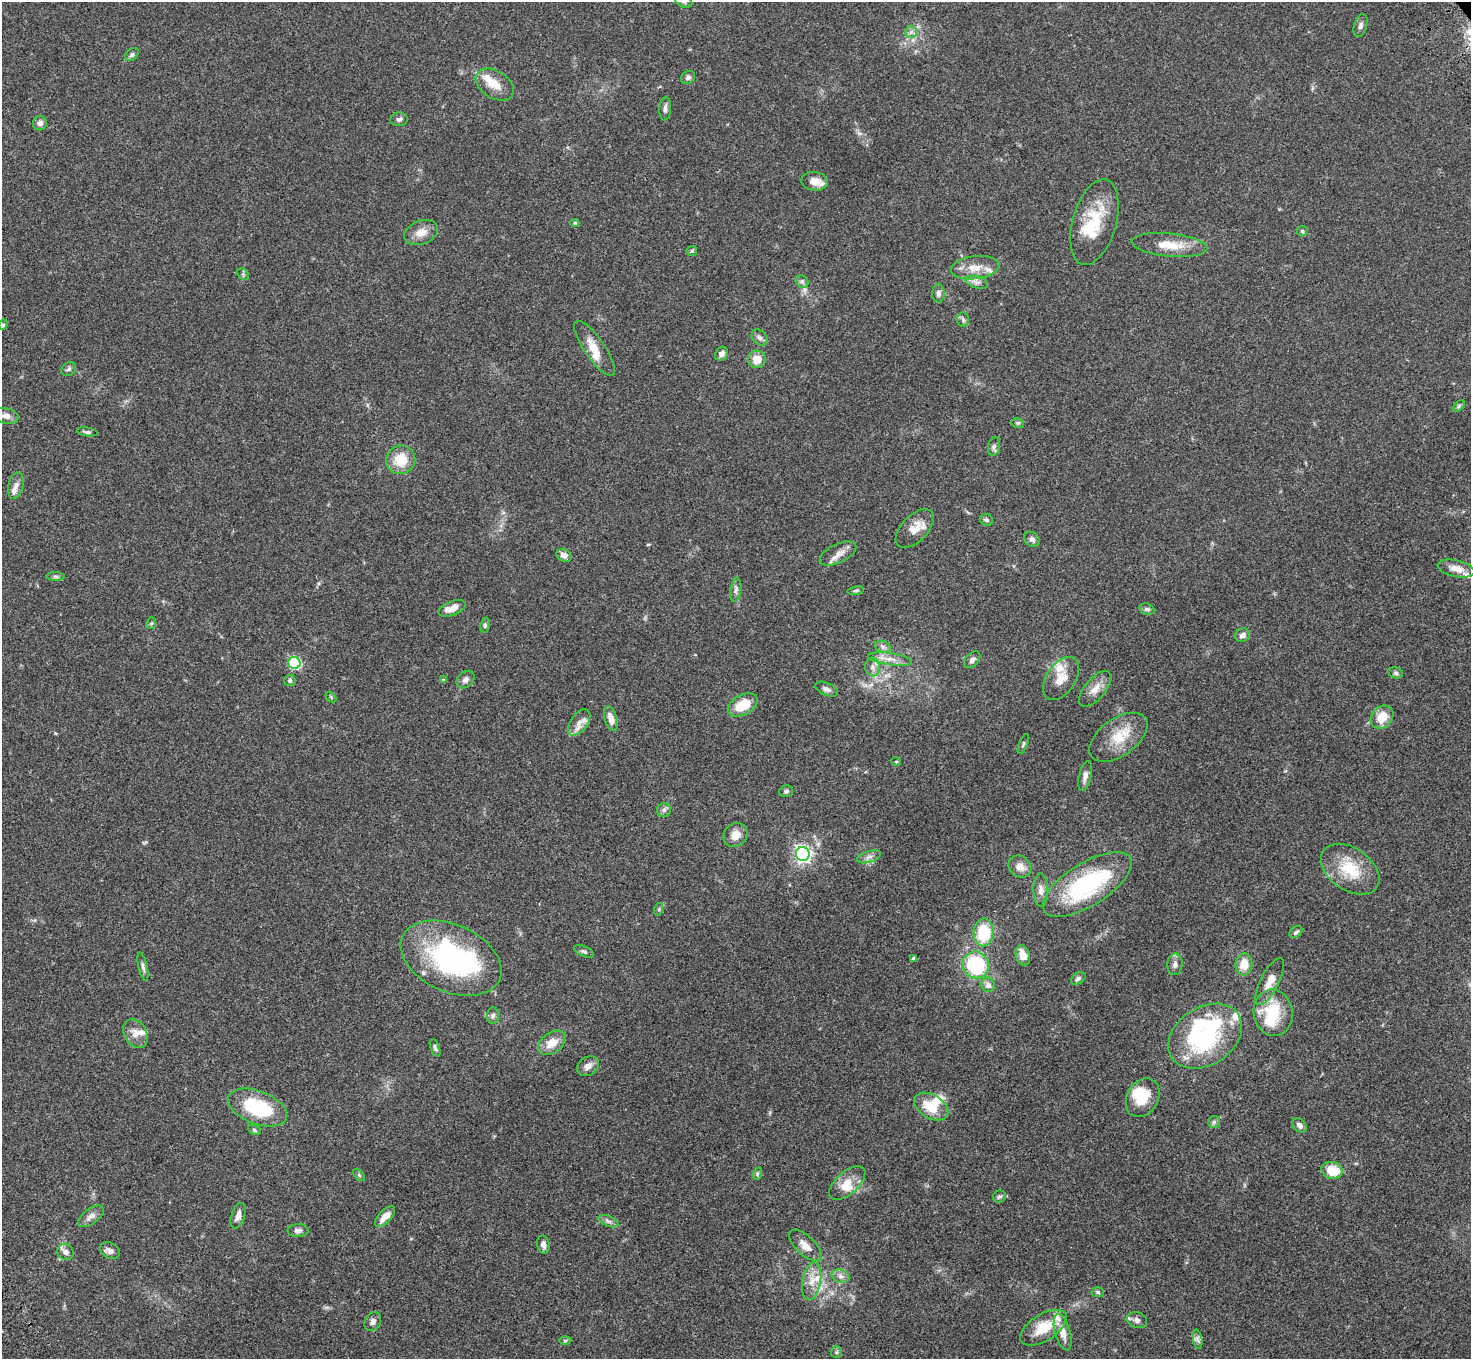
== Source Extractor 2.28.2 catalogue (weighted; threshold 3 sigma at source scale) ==
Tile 7 of 4 x 4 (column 3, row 2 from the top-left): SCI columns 3042-4510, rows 3093-4449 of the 6081 x 6045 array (HDU 1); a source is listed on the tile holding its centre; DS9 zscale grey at full resolution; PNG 1473 x 1361 px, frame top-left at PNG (2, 2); each listed source drawn as its Kron ellipse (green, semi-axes under 4 px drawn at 4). Shown black and unused: <1% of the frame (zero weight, under 3 of 4 exposures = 6% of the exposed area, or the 3 px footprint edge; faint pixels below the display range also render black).
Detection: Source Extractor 2.28.2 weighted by HDU 2 'WHT'; one run over the whole footprint, this tile lists its part. Background 0.0477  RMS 0.0052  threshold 0.0235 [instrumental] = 3 sigma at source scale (4.5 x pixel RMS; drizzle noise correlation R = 1.50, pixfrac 1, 0.05/0.05 arcsec/px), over >= 5 px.
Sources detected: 154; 1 too faint to see at this stretch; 2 inside a brighter object's white glare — neither listed nor drawn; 21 inside a brighter listed object's ellipse — not listed separately; the other 130 listed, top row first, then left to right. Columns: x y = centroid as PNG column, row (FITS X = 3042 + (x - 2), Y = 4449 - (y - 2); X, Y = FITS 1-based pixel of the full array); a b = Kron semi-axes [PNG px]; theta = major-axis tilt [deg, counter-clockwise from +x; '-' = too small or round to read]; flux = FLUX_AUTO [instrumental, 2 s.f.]
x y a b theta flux
684 2 9 5 -22 1.3
1361 26 11 6 72 1.7
911 32 6 6 - 1.4
132 54 8 5 43 1.3
688 77 7 6 - 1.3
495 85 21 13 -32 7.8
665 109 12 6 86 1.9
399 119 9 7 6 1.5
40 123 7 7 - 2.1
815 181 13 9 -8 5.4
1094 222 44 21 74 22
575 223 4 4 - 0.86
1302 231 5 4 - 0.84
421 233 17 11 20 5.8
1169 245 38 11 -5 11
692 251 5 5 - 0.79
975 268 24 11 7 7.9
243 274 6 5 - 0.97
802 282 7 5 -43 1.2
977 282 11 6 -17 2.1
938 293 9 6 89 1.8
963 320 7 6 - 1.2
3 325 5 4 - 0.68
760 338 9 6 -44 1.7
595 348 32 10 -56 8.2
722 354 7 6 - 2.2
757 359 9 8 - 6.8
69 369 8 6 35 1.3
1459 406 7 4 45 0.79
6 416 13 8 -12 3.2
1018 423 6 4 -12 0.83
87 432 10 4 -9 1.2
994 446 9 6 80 1.6
401 460 14 14 - 11
16 486 13 7 78 3
987 520 7 5 -31 1.1
915 528 24 13 46 6.7
1032 539 8 6 -41 1.7
838 554 19 9 25 4.4
564 555 8 6 -29 2.8
1456 569 19 8 -12 5.3
56 576 9 4 -1 1.1
736 590 11 5 80 1.7
856 591 8 4 9 0.91
452 608 14 7 22 5.6
1147 609 8 5 -17 1.4
151 623 6 4 67 0.75
485 625 7 4 81 0.84
1243 635 7 6 - 2.3
883 647 8 5 -17 1.5
890 659 22 6 -8 4.3
972 660 10 6 46 1.8
294 663 6 6 - 42
873 667 9 7 -83 2.1
1396 673 7 5 -17 1.1
1061 679 24 14 57 8.1
290 680 6 5 - 1.2
443 680 4 4 - 0.72
465 680 10 7 43 2.3
827 689 12 6 -24 2.1
1095 689 21 10 49 5.6
331 697 6 4 -46 0.61
743 705 16 9 29 12
1382 717 12 10 48 8.8
611 719 13 6 -72 4.4
579 722 15 8 54 4.1
1118 737 33 18 36 14
1023 744 11 3 69 0.76
896 761 5 3 - 0.41
1085 776 15 6 76 2.8
786 791 7 5 16 1.1
664 810 7 7 - 1.5
735 835 13 11 42 5.3
803 854 7 6 - 170
869 857 12 5 17 2.2
1020 867 12 10 -40 4.1
1350 869 32 21 -35 19
1087 884 50 21 32 58
1041 890 16 7 -89 3
659 909 6 4 72 0.7
984 932 14 10 87 22
1296 932 7 5 37 1.1
584 951 10 5 -24 1.2
1023 955 10 7 -73 6.1
451 958 53 33 -24 93
914 959 4 4 - 1.4
1175 964 11 7 85 2.4
1244 964 11 8 84 8.3
976 965 13 13 - 38
143 967 14 4 -77 1.7
1078 978 8 5 32 1.2
1270 981 26 9 64 6.7
988 985 7 6 - 2.7
1273 1013 23 19 -80 22
493 1015 8 6 84 1.4
135 1033 15 11 -60 4.6
1205 1036 40 29 33 65
552 1043 15 10 36 7.2
435 1048 9 4 -69 1.1
588 1066 12 9 33 3.4
1143 1098 20 15 60 14
931 1107 18 11 -31 12
258 1108 31 16 -21 35
1214 1122 6 6 - 1.2
1299 1125 8 6 -44 1.9
254 1130 7 4 -29 0.81
1332 1170 10 8 -14 13
757 1174 6 4 72 0.77
359 1175 7 4 -46 0.73
847 1183 22 11 41 8
999 1197 7 6 - 1.1
91 1216 15 7 37 3.1
238 1216 13 6 72 3
385 1217 13 6 45 4.9
608 1221 10 5 -22 1.5
298 1230 10 6 2 1.9
543 1245 9 6 -81 2.1
805 1245 21 9 -43 5.3
110 1251 10 7 -31 2.2
66 1252 8 7 - 2.1
840 1276 9 6 -15 2.2
812 1281 19 9 80 6.3
1098 1292 6 5 - 0.96
1137 1320 10 7 -20 2.1
373 1322 10 7 59 1.9
1043 1328 26 13 32 13
1063 1332 19 7 -74 6
1198 1339 10 4 -81 1.5
565 1341 6 4 0 0.7
836 1352 6 5 - 0.75
Isophote crosses this tile's border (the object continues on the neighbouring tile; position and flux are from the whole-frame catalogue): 1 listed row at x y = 684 2